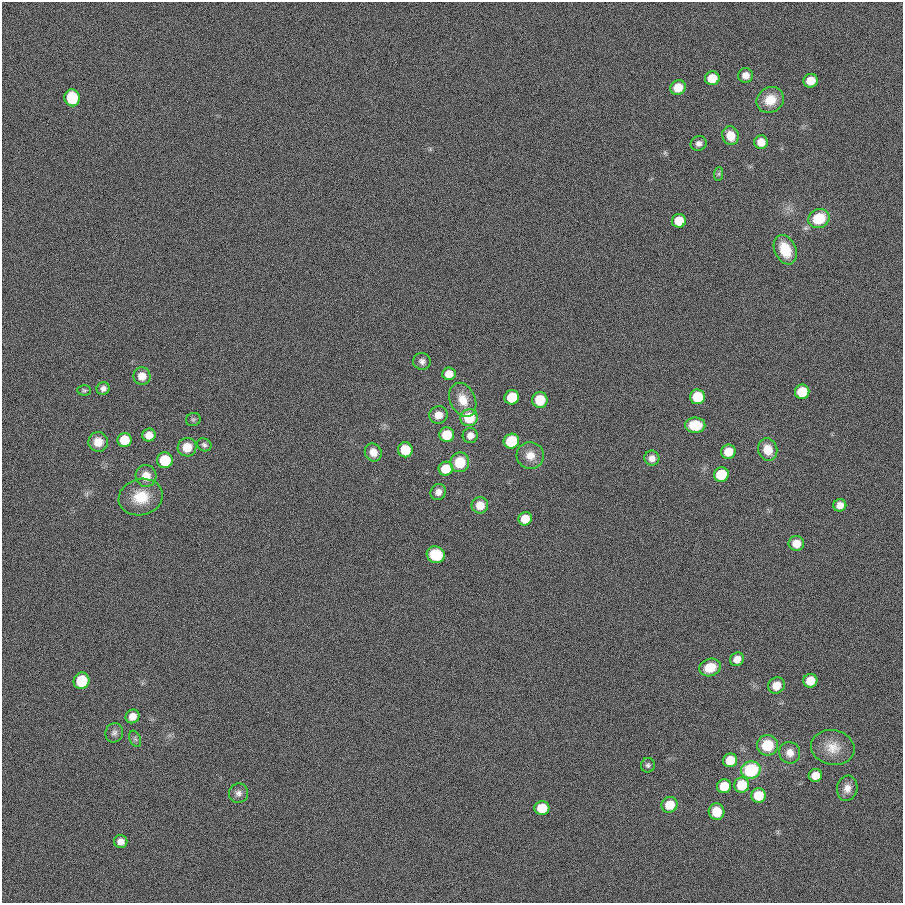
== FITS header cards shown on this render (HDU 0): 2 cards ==
NAXIS1  =                  901
NAXIS2  =                  901

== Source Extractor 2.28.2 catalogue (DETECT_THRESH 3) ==
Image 901 x 901 px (HDU 0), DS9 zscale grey, 1 PNG px = 1 image px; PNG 905 x 905 px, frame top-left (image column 1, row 901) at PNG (2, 2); each listed source drawn as its Kron ellipse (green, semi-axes under 4 px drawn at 4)
Background 0.00177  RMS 0.099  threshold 0.296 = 3 sigma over >= 5 px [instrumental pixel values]
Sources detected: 77; all 77 listed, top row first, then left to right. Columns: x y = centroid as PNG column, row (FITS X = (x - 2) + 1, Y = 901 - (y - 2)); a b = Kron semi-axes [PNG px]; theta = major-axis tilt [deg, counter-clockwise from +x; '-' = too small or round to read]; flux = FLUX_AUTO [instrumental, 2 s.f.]
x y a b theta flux
746 75 7 7 - 47
712 78 7 7 - 150
811 81 7 7 - 110
678 87 8 7 - 110
72 98 8 7 - 300
770 100 14 12 32 140
730 136 9 8 - 100
761 142 7 7 - 79
699 143 8 7 - 28
719 174 7 4 89 12
819 218 11 9 29 240
679 221 7 7 - 170
785 250 15 10 -66 190
422 361 9 8 - 29
449 374 6 6 - 72
142 376 8 8 - 74
103 389 7 6 - 28
84 390 7 5 -4 11
802 392 7 7 - 260
512 397 7 7 - 250
697 397 7 7 - 240
463 400 18 12 -65 120
540 400 8 7 - 170
438 415 9 8 - 71
469 418 8 8 - 250
193 419 7 6 - 13
695 425 10 7 0 190
149 435 7 6 - 69
447 435 7 7 - 160
470 435 8 7 - 43
124 440 7 7 - 200
511 441 8 7 - 370
98 442 10 9 - 93
204 445 7 6 - 18
187 447 9 9 - 110
768 449 11 9 -74 110
405 450 7 7 - 190
373 452 9 8 - 67
728 452 7 7 - 110
530 455 13 13 - 85
652 458 7 7 - 42
165 460 8 8 - 240
460 462 10 9 - 180
446 469 7 7 - 170
721 475 7 7 - 320
146 476 11 10 - 86
438 492 8 7 - 37
141 497 22 18 13 180
480 505 8 8 - 94
840 505 6 6 - 54
525 519 7 6 - 120
796 543 8 7 - 84
436 555 9 8 - 280
737 659 7 6 - 57
710 668 11 8 18 140
81 681 8 7 - 260
810 681 7 6 - 120
776 686 8 7 - 80
132 716 7 6 - 57
114 733 10 8 68 28
135 739 8 5 -64 17
767 745 10 10 - 200
833 747 22 17 -11 120
790 753 11 10 - 61
730 760 7 7 - 200
648 765 7 7 - 16
751 770 10 8 20 460
815 775 7 6 - 91
742 785 8 7 - 220
724 786 7 7 - 160
847 788 12 10 79 51
238 793 10 9 - 33
759 795 7 7 - 150
670 805 8 7 - 140
542 808 7 7 - 200
717 812 8 8 - 140
121 841 7 6 - 45